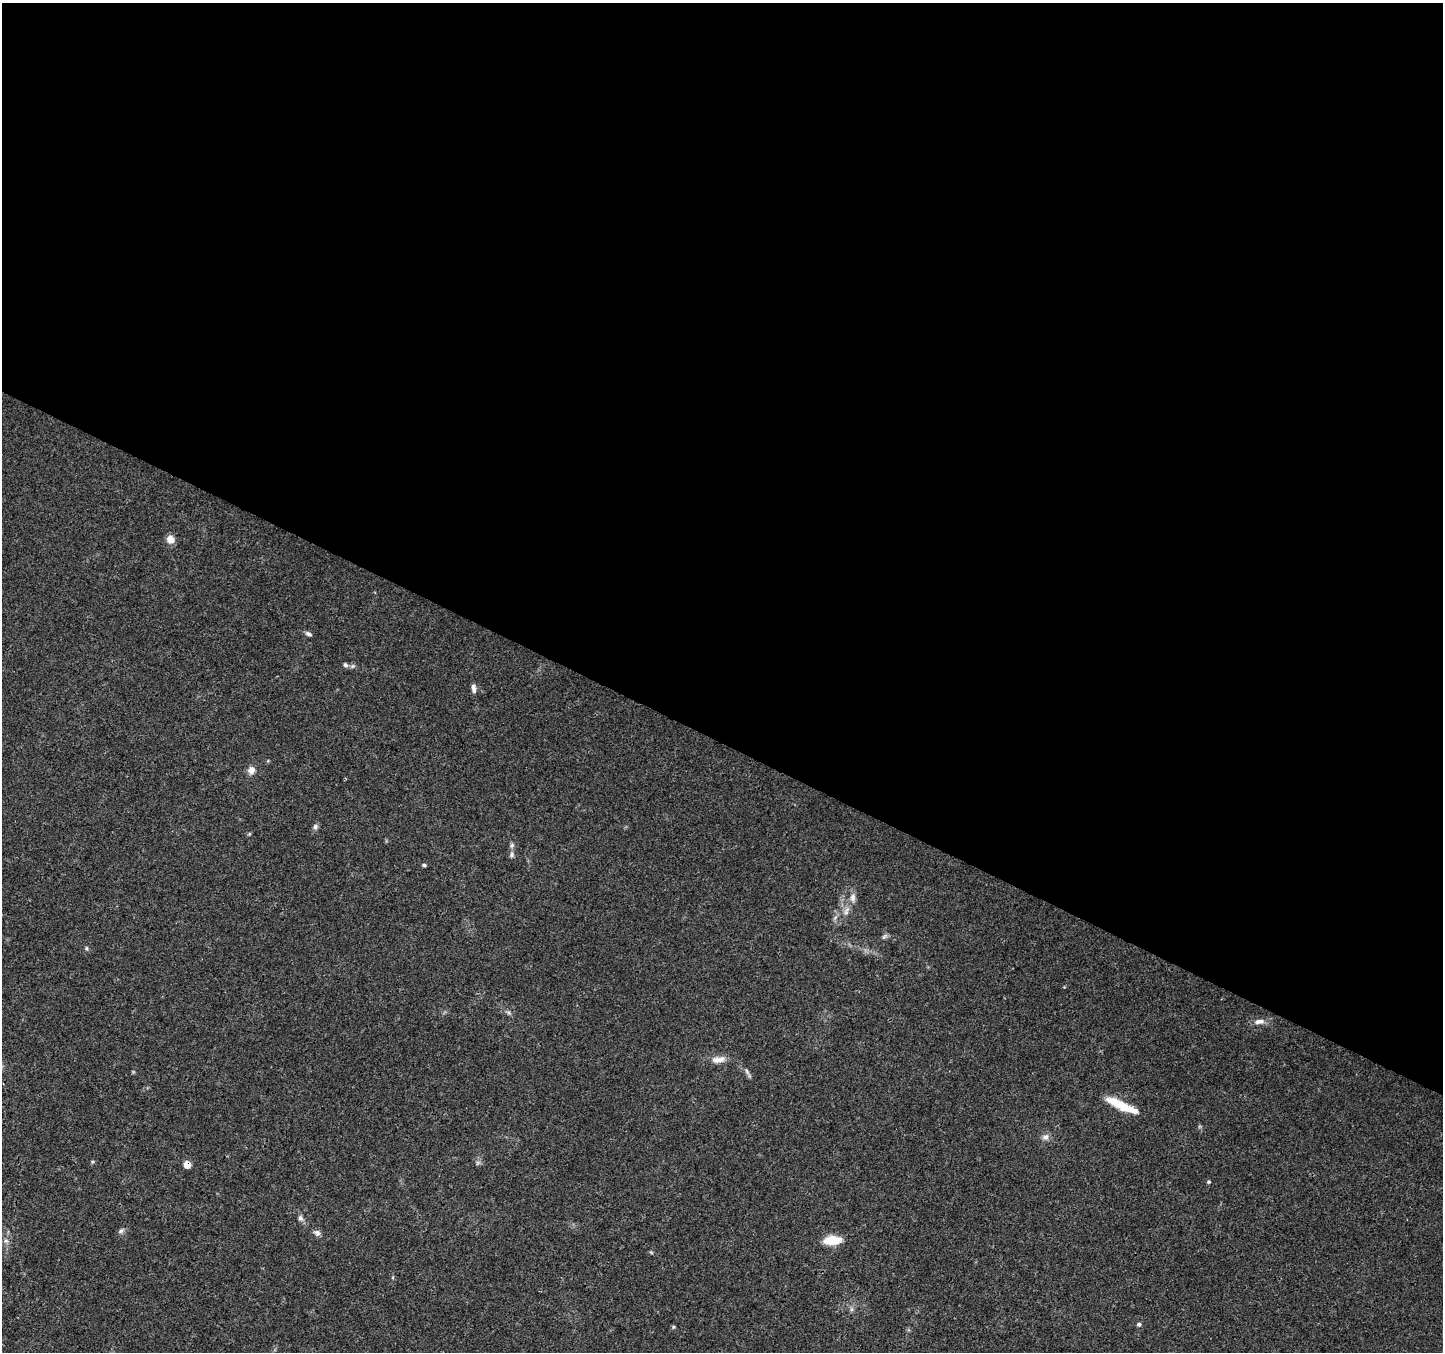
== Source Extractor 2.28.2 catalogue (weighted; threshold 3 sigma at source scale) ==
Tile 3 of 4 x 4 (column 3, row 1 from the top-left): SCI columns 2883-4323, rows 4251-5600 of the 5770 x 5865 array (HDU 1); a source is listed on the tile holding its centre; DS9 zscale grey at full resolution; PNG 1445 x 1354 px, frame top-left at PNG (2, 3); no overlay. Shown black and unused: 55% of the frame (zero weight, under 3 of 4 exposures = <1% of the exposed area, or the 3 px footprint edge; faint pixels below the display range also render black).
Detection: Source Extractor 2.28.2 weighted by HDU 2 'WHT'; one run over the whole footprint, this tile lists its part. Background 0.0205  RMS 0.0032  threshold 0.0145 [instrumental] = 3 sigma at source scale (4.5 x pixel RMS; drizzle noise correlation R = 1.50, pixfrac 1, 0.0396/0.0396 arcsec/px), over >= 5 px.
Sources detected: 33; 1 inside a brighter listed object's ellipse — not listed separately; the other 32 listed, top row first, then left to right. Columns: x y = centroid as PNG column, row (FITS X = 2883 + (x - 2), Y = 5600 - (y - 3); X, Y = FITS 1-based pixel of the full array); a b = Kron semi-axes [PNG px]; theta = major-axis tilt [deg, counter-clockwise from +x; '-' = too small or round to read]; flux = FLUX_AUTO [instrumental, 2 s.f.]
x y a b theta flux
170 540 9 8 - 2.6
308 634 9 5 -22 0.87
345 665 7 6 - 0.77
353 666 8 5 26 0.75
474 688 11 5 -82 1.3
251 770 8 8 - 2.2
315 827 7 6 - 1
512 846 7 6 - 0.82
512 855 8 6 81 0.88
424 865 5 4 - 0.54
853 898 14 8 -87 1.9
846 911 14 7 76 2
884 936 9 5 44 0.77
86 948 6 4 -89 0.43
509 1012 8 5 -45 0.73
1259 1022 15 7 5 2
718 1059 21 9 6 3
747 1071 10 4 -66 0.88
1119 1104 29 8 -27 9.2
1045 1137 10 8 20 1.4
478 1163 7 5 31 0.69
187 1164 6 5 - 3.7
1209 1182 5 4 - 0.4
300 1218 8 6 -67 1.1
121 1231 9 6 36 0.86
317 1233 9 8 - 1.1
832 1240 14 7 4 10
6 1241 8 6 -1 1.1
651 1252 6 4 -20 0.38
851 1309 7 4 90 0.68
1139 1324 5 5 - 0.62
673 1327 5 5 - 0.42
Overlapping masked pixels (flux is a lower limit): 1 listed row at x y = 187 1164